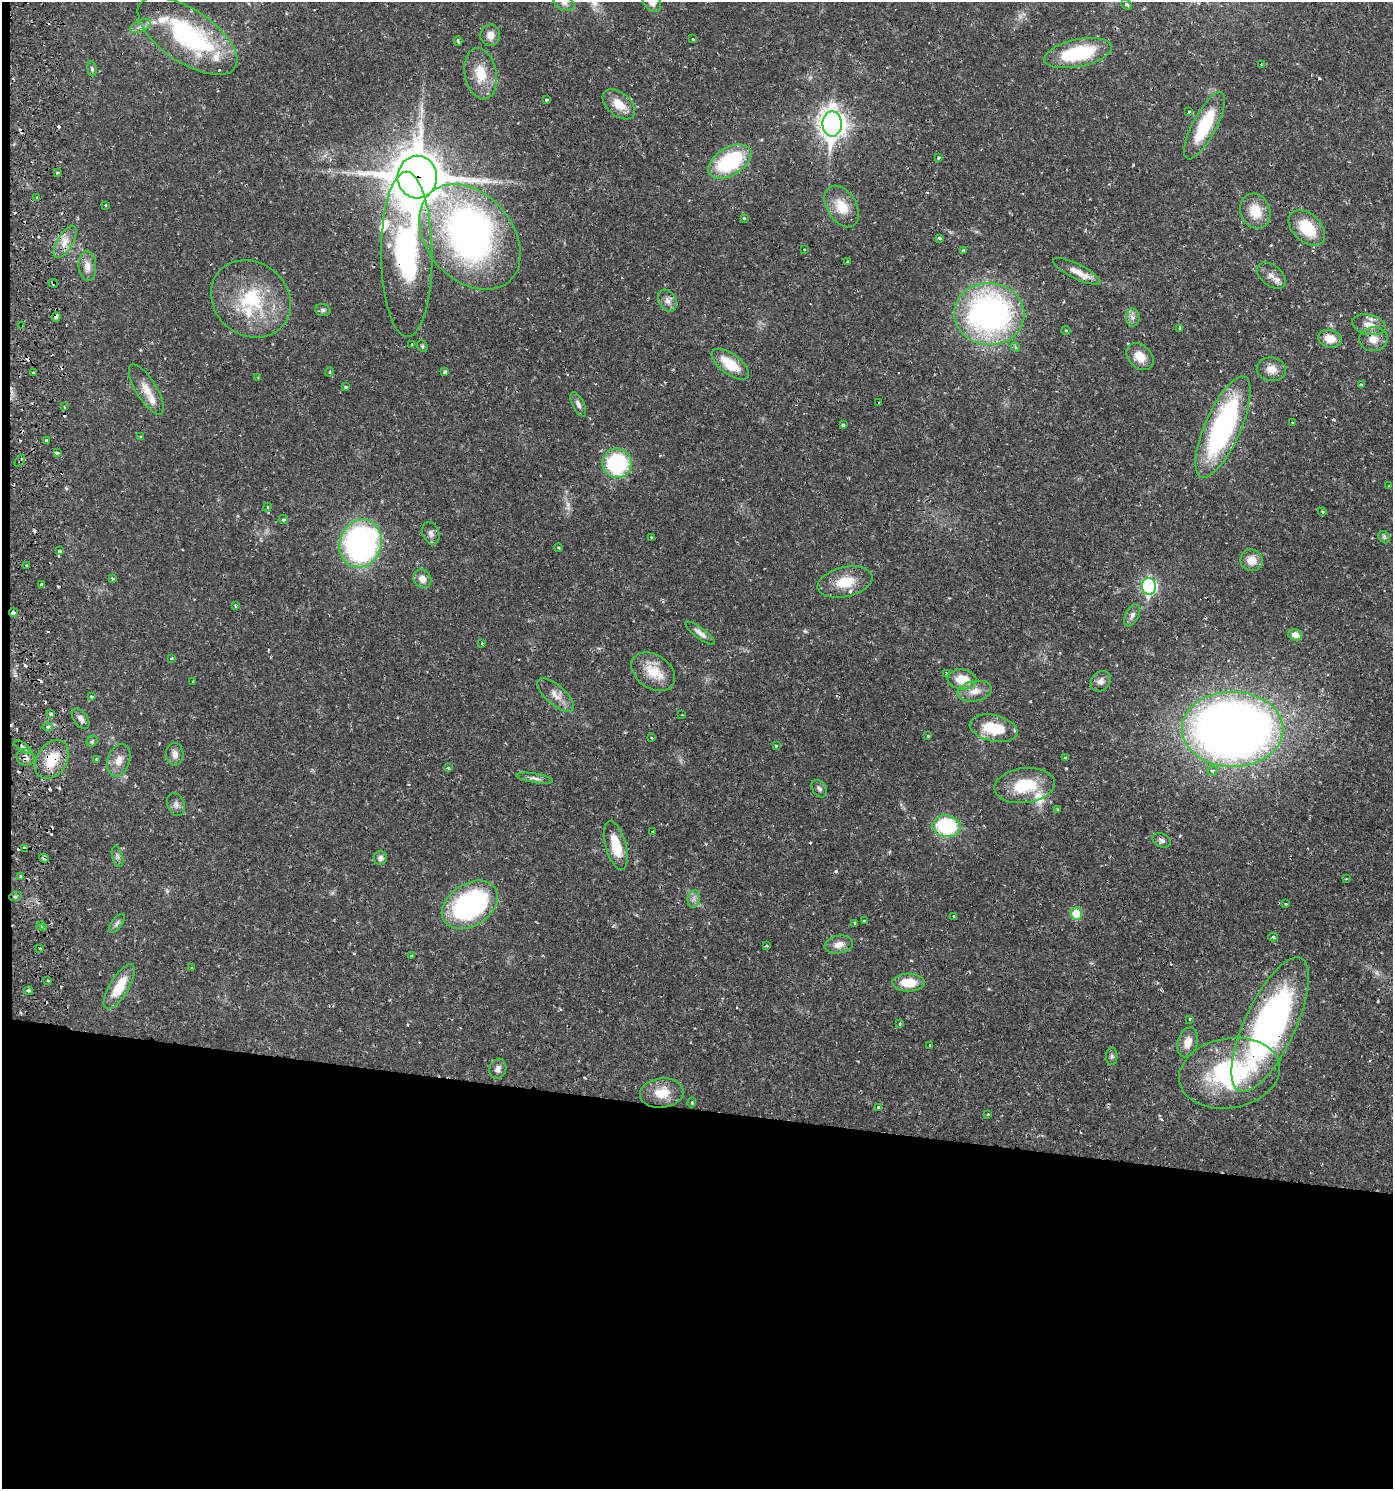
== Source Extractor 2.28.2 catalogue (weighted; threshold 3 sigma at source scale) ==
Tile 7 of 3 x 3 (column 1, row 3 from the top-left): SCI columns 269-1659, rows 8-1494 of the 4602 x 4479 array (HDU 1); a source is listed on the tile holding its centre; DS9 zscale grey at full resolution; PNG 1395 x 1491 px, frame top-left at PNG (2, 2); each listed source drawn as its Kron ellipse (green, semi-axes under 4 px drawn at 4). Shown black and unused: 26% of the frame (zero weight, under 2 of 3 exposures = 3% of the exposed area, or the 3 px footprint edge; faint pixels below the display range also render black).
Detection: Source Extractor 2.28.2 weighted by HDU 2 'WHT'; one run over the whole footprint, this tile lists its part. Background 0.0304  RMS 0.002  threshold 0.00895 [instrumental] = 3 sigma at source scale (4.5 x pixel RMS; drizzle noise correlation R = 1.50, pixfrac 1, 0.05/0.05 arcsec/px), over >= 5 px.
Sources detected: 211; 3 too faint to see at this stretch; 2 inside a brighter object's white glare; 24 cosmic-ray / hot-pixel residue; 1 long thin detection or spike segment (spike, bleed or trail) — neither listed nor drawn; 8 inside a brighter listed object's ellipse — not listed separately; the other 173 listed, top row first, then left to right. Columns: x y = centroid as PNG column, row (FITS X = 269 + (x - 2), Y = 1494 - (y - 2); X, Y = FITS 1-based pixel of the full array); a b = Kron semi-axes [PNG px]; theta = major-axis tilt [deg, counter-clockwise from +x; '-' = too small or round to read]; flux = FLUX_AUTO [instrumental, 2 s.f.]
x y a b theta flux
652 2 11 8 -55 1.5
564 3 11 7 -24 1
1126 5 6 4 -41 0.51
140 26 11 5 25 0.89
490 35 10 10 - 1.5
187 36 57 26 -34 28
693 39 3 3 - 0.3
458 41 4 2 - 0.32
1078 53 34 13 12 14
1262 65 4 2 - 0.17
92 69 7 5 -80 0.38
481 74 26 16 -80 5.2
547 100 3 3 - 0.33
619 104 19 11 -40 3.1
1189 112 4 3 - 0.19
832 124 12 9 -89 190
1204 126 37 12 62 11
938 158 4 3 - 0.34
730 161 24 14 31 18
57 173 3 3 - 0.65
417 177 21 19 -88 880
37 197 3 2 - 0.22
105 205 3 2 - 0.17
842 206 23 14 -58 4.3
1255 211 18 14 -66 4.3
744 218 3 3 - 0.29
1307 228 21 14 -42 7
470 237 59 43 -48 68
939 238 4 3 - 0.41
65 242 18 8 60 1.9
804 249 3 2 - 0.17
964 250 3 3 - 0.47
407 254 82 25 -90 30
847 262 3 3 - 0.2
87 266 15 9 -85 1.6
1076 271 26 7 -26 2.4
1271 276 16 10 -39 1.5
53 283 5 3 - 0.46
251 299 42 36 -38 15
667 301 12 8 -60 1.1
323 310 8 6 -15 0.5
989 314 35 31 -3 62
56 317 5 4 - 0.71
1133 317 9 6 -89 0.77
21 325 3 3 - 0.57
1369 325 17 10 -13 2.2
1180 328 4 3 - 0.27
1066 331 4 3 - 0.16
1330 339 12 8 -14 2.8
1373 339 14 12 4 2.2
412 344 3 2 - 0.17
422 346 6 5 - 0.3
1015 347 5 4 - 0.36
1140 356 15 11 -45 2.8
730 364 22 10 -36 5.2
1271 369 14 12 -9 2.1
33 372 3 2 - 0.33
330 372 5 3 - 0.16
445 372 4 3 - 0.54
258 378 3 3 - 0.31
1361 385 4 3 - 0.19
346 387 3 3 - 0.36
146 389 29 10 -58 2.6
878 402 2 2 - 0.2
578 404 13 6 -63 0.79
64 407 3 2 - 0.23
1292 423 3 2 - 0.18
843 425 4 3 - 0.63
1223 427 55 18 66 39
140 437 3 3 - 0.24
46 440 3 3 - 0.38
57 453 4 3 - 0.34
20 461 6 3 48 0.39
617 463 15 14 - 19
1389 486 4 2 - 0.15
267 507 4 3 - 0.26
1322 511 4 3 - 0.19
283 520 5 4 - 0.37
431 533 12 8 -70 0.93
652 537 3 3 - 0.53
1384 537 7 5 -47 0.39
361 543 24 21 69 56
559 548 4 3 - 0.2
60 551 3 3 - 0.59
1251 560 11 10 - 2.4
26 566 3 2 - 0.26
113 579 4 3 - 0.21
422 579 10 8 -53 1.5
845 582 28 15 13 5
41 584 3 3 - 1.1
1149 586 8 7 - 41
235 606 4 3 - 0.23
13 613 4 4 - 1.7
1132 615 12 6 62 0.82
700 633 18 5 -37 1.1
1295 635 7 5 -14 1.2
482 643 3 3 - 0.15
171 658 3 3 - 0.19
653 672 24 17 -35 4.8
946 673 4 2 - 0.16
962 679 14 10 -7 4
193 681 3 3 - 0.38
1101 681 11 9 50 0.98
975 691 17 10 11 2.2
556 695 23 10 -41 2.1
91 697 3 3 - 0.31
51 714 3 3 - 0.73
682 715 3 2 - 0.13
81 719 11 6 -55 0.99
48 727 5 4 - 0.46
994 728 24 13 -13 6.7
1232 729 51 37 0 200
928 736 3 3 - 0.27
651 738 3 2 - 0.14
92 741 6 5 - 0.32
776 746 4 3 - 0.17
23 747 10 4 -34 0.57
175 754 11 8 -86 1.2
26 757 9 8 - 1
1065 758 4 3 - 0.24
52 759 21 15 56 5.4
97 759 3 3 - 0.46
119 760 17 11 71 2.1
448 768 3 3 - 0.36
1212 771 5 4 - 0.44
535 778 19 4 -9 0.85
1025 786 30 17 7 8
819 789 10 7 -53 0.65
176 805 12 8 -68 0.83
1057 809 4 2 - 0.13
946 826 14 10 -11 16
653 832 3 3 - 0.29
1162 840 9 7 -25 0.66
616 846 25 10 -75 4.9
25 848 4 4 - 2
118 856 10 5 -75 0.57
44 858 5 4 - 0.66
380 858 7 6 - 0.7
21 876 3 3 - 0.24
1346 879 3 2 - 0.13
15 897 6 4 18 0.3
694 899 9 6 82 0.78
1286 904 4 4 - 0.23
470 905 30 21 33 33
1076 914 6 6 - 5
954 916 3 3 - 0.36
865 921 3 3 - 0.48
117 923 11 5 54 0.56
855 923 3 3 - 0.38
40 926 4 3 - 0.33
44 927 3 3 - 0.41
1273 937 5 4 - 0.36
839 945 14 9 11 1.7
766 946 4 2 - 0.17
40 948 3 3 - 0.2
412 956 3 3 - 0.51
191 968 3 2 - 0.15
48 980 3 3 - 0.28
908 983 16 9 -1 4.5
119 987 25 9 59 5.7
28 991 4 4 - 0.67
1190 1019 4 2 - 0.15
900 1024 4 3 - 0.22
1270 1025 73 25 65 71
1188 1042 15 10 73 2.3
930 1045 3 2 - 0.17
1112 1056 9 6 89 0.44
498 1069 10 8 71 0.94
1229 1073 51 35 10 27
662 1093 22 14 7 4.1
692 1103 5 4 - 0.26
879 1108 4 3 - 1
987 1114 3 3 - 0.24
Overlapping masked pixels (flux is a lower limit): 15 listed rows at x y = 187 36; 417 177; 407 254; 53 283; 56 317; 21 325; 20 461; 13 613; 26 757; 52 759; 946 826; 25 848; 44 858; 15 897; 1270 1025
Isophote crosses this tile's border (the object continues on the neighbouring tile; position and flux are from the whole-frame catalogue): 3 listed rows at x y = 652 2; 564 3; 1270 1025
Unlisted compact peaks at least as high as the median listed source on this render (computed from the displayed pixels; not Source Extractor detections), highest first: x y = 1319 78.